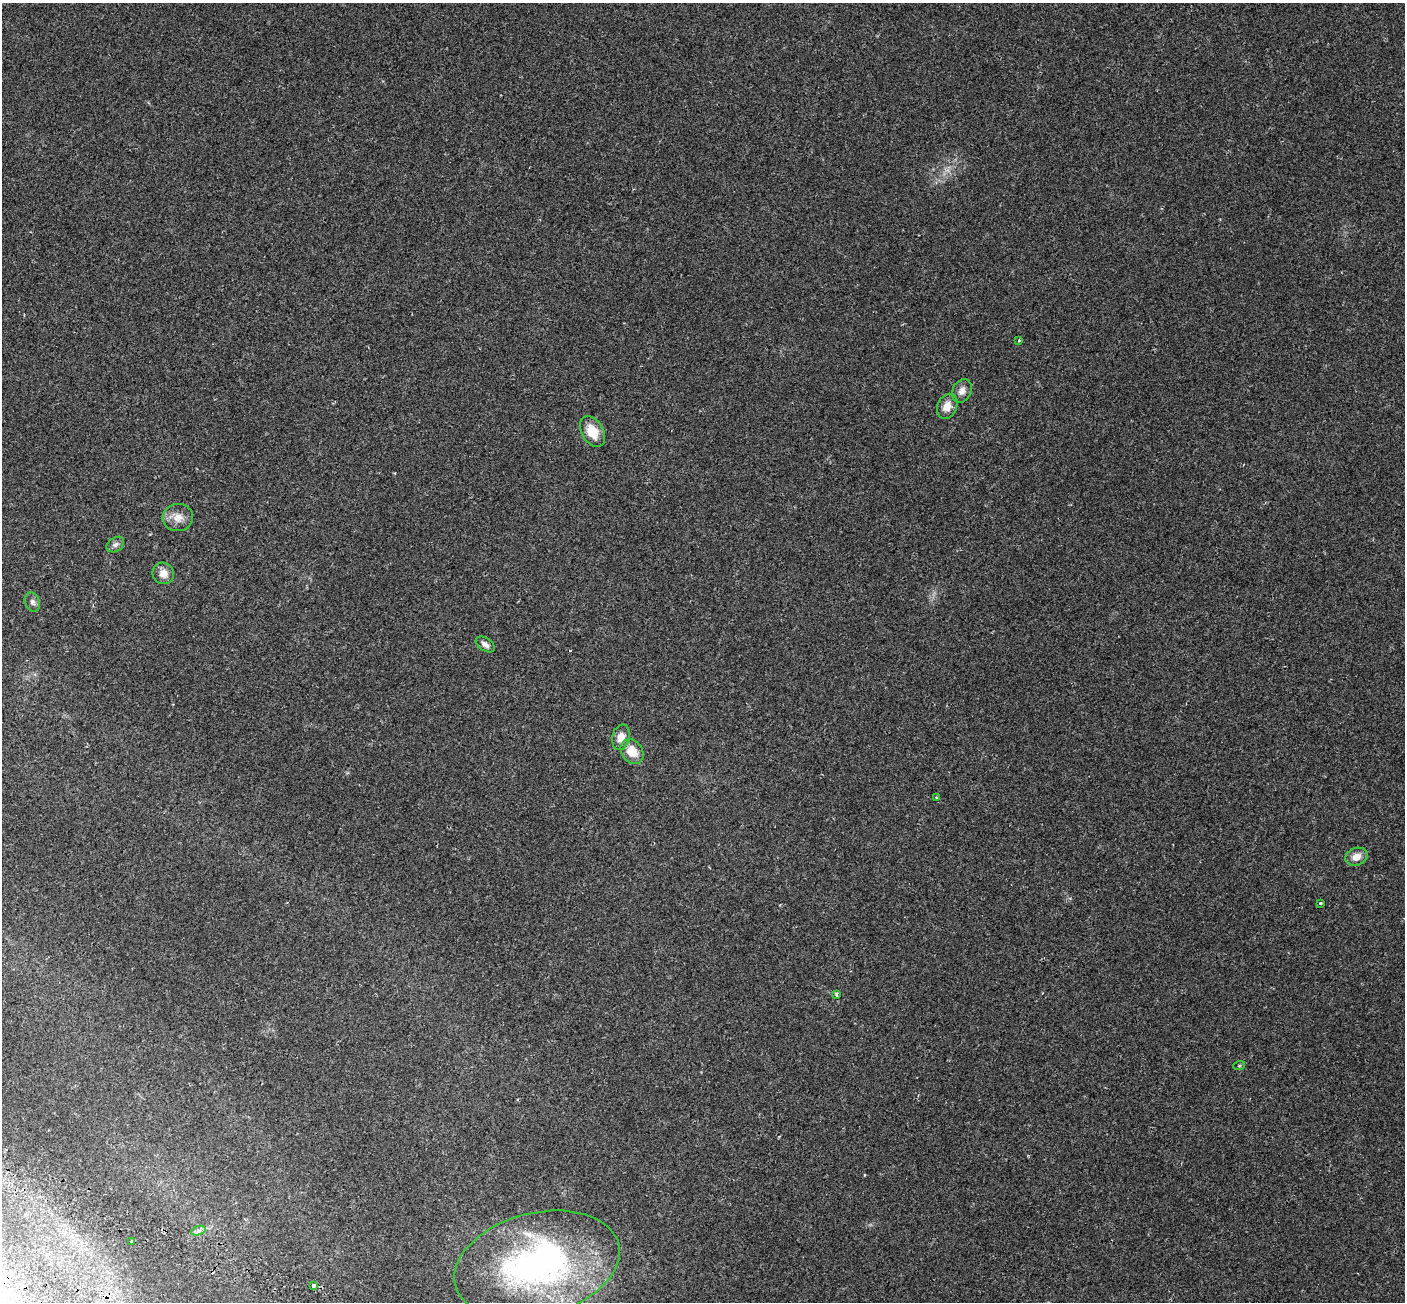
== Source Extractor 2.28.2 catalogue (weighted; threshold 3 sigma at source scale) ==
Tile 7 of 4 x 4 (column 3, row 2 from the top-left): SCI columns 3266-4668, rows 3272-4571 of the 6198 x 6388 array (HDU 1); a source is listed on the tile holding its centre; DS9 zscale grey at full resolution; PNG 1407 x 1304 px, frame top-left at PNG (2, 3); each listed source drawn as its Kron ellipse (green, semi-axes under 4 px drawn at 4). Shown black and unused: <1% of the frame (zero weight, under 2 of 3 exposures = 8% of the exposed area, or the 3 px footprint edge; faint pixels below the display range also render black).
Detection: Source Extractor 2.28.2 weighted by HDU 2 'WHT'; one run over the whole footprint, this tile lists its part. Background 0.0576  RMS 0.0048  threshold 0.0215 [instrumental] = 3 sigma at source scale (4.5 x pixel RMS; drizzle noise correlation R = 1.50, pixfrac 1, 0.0396/0.0396 arcsec/px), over >= 5 px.
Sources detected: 21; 1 cosmic-ray / hot-pixel residue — neither listed nor drawn; the other 20 listed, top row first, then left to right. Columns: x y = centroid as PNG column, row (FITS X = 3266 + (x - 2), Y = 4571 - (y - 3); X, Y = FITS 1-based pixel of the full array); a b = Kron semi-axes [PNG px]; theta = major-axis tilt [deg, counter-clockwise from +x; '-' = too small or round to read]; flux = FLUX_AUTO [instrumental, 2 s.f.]
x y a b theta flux
1019 340 4 3 - 0.54
962 391 12 9 62 2.6
947 406 13 9 65 3.9
592 432 17 10 -59 8.7
178 517 15 13 7 4.5
115 545 9 7 33 1.5
163 573 11 10 - 3.5
32 602 10 7 -67 1.5
485 644 11 6 -34 1.9
621 737 13 8 77 4.3
632 752 13 10 -54 6.9
937 798 4 4 - 0.58
1356 857 11 8 19 4
1321 903 3 3 - 1.2
836 994 3 3 - 1.3
1239 1066 6 4 18 0.49
198 1231 7 4 18 1.1
132 1241 4 3 - 1.1
537 1265 84 51 14 150
314 1285 3 3 - 2